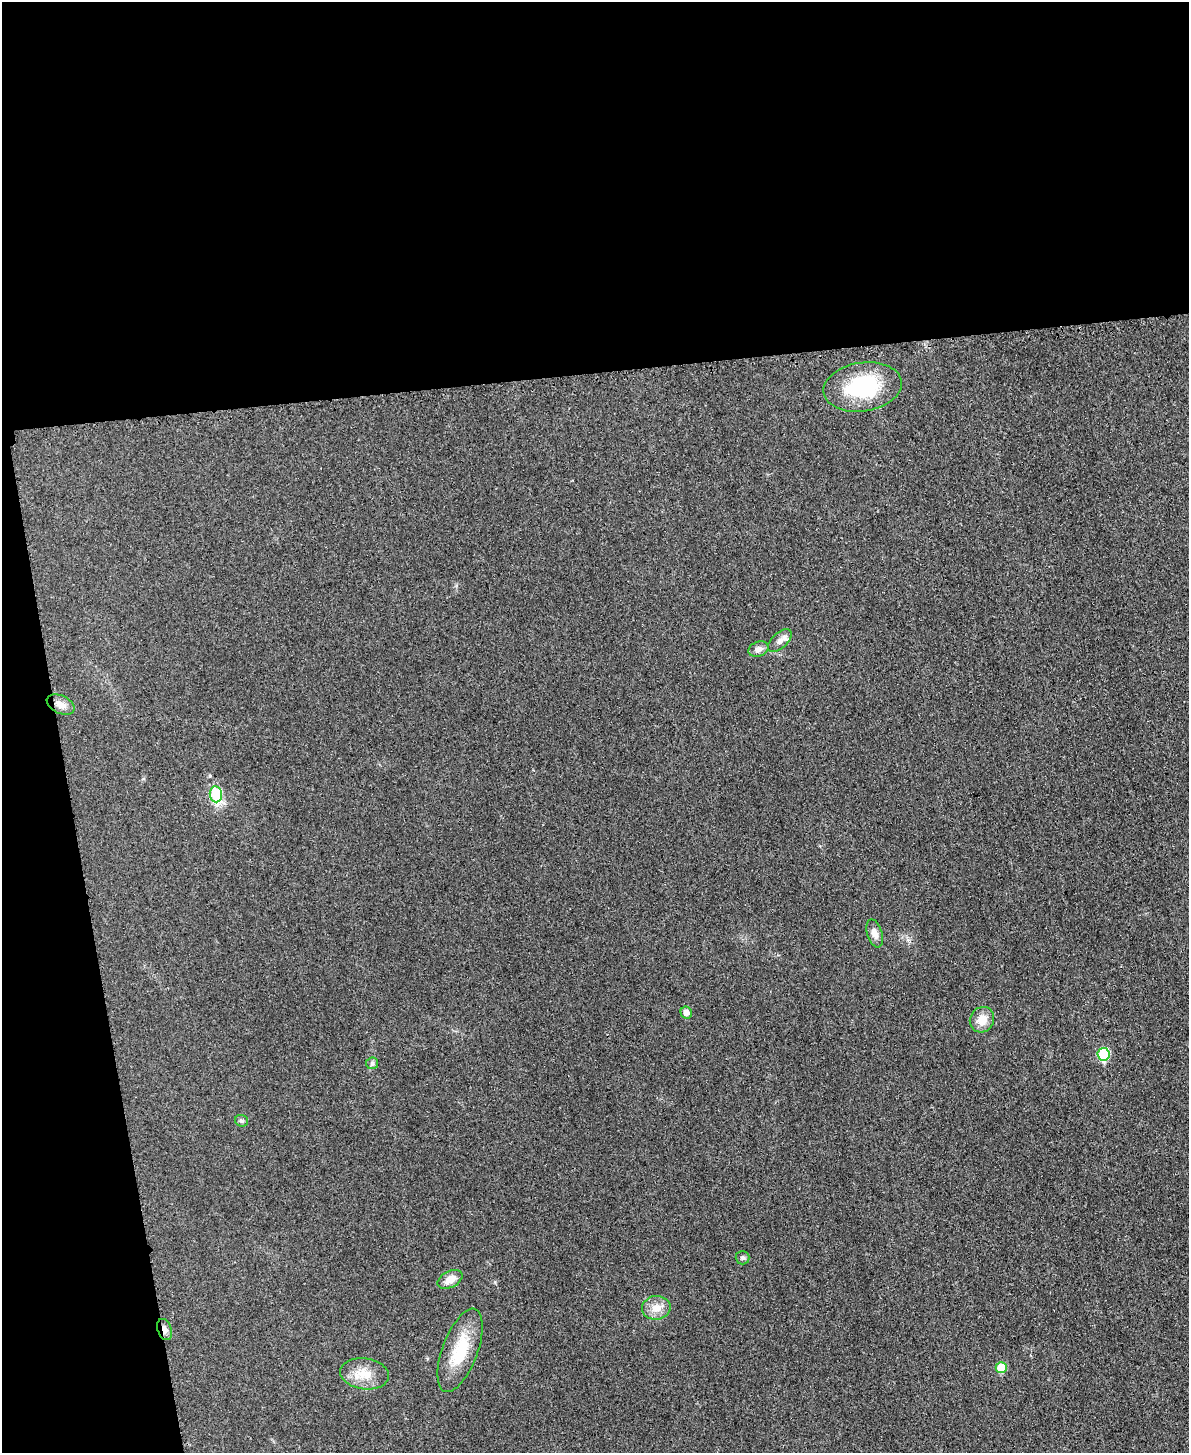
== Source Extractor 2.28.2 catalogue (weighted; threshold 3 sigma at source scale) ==
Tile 1 of 4 x 3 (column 1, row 1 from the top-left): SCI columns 16-1202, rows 3166-4616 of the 4778 x 4763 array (HDU 1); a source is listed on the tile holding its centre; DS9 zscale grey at full resolution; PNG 1191 x 1455 px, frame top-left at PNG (2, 2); each listed source drawn as its Kron ellipse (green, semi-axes under 4 px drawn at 4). Shown black and unused: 31% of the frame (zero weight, under 3 of 4 exposures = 2% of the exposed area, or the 3 px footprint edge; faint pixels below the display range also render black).
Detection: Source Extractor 2.28.2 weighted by HDU 2 'WHT'; one run over the whole footprint, this tile lists its part. Background 0.0706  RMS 0.007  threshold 0.0317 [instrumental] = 3 sigma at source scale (4.5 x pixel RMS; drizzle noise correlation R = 1.50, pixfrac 1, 0.05/0.05 arcsec/px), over >= 5 px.
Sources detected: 18; all 18 listed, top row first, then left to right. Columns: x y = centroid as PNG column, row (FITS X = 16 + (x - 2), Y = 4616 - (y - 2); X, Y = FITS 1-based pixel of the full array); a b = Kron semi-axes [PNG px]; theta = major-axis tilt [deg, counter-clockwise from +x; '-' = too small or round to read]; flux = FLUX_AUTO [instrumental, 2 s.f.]
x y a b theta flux
863 387 39 24 8 55
780 641 14 7 43 4.4
758 649 10 7 21 4
61 704 15 8 -25 5.9
216 794 8 6 -83 38
875 933 14 7 -73 4.7
686 1013 6 5 - 4.4
982 1020 13 12 - 9.2
1103 1054 6 6 - 39
372 1063 6 6 - 1.5
241 1121 7 5 -19 1.6
742 1258 7 7 - 1.7
450 1279 13 8 28 7.7
656 1308 14 12 10 7.7
165 1329 11 7 -70 3.8
460 1350 44 17 69 28
1001 1367 5 5 - 16
364 1374 24 15 -8 13
Overlapping masked pixels (flux is a lower limit): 1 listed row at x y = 165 1329